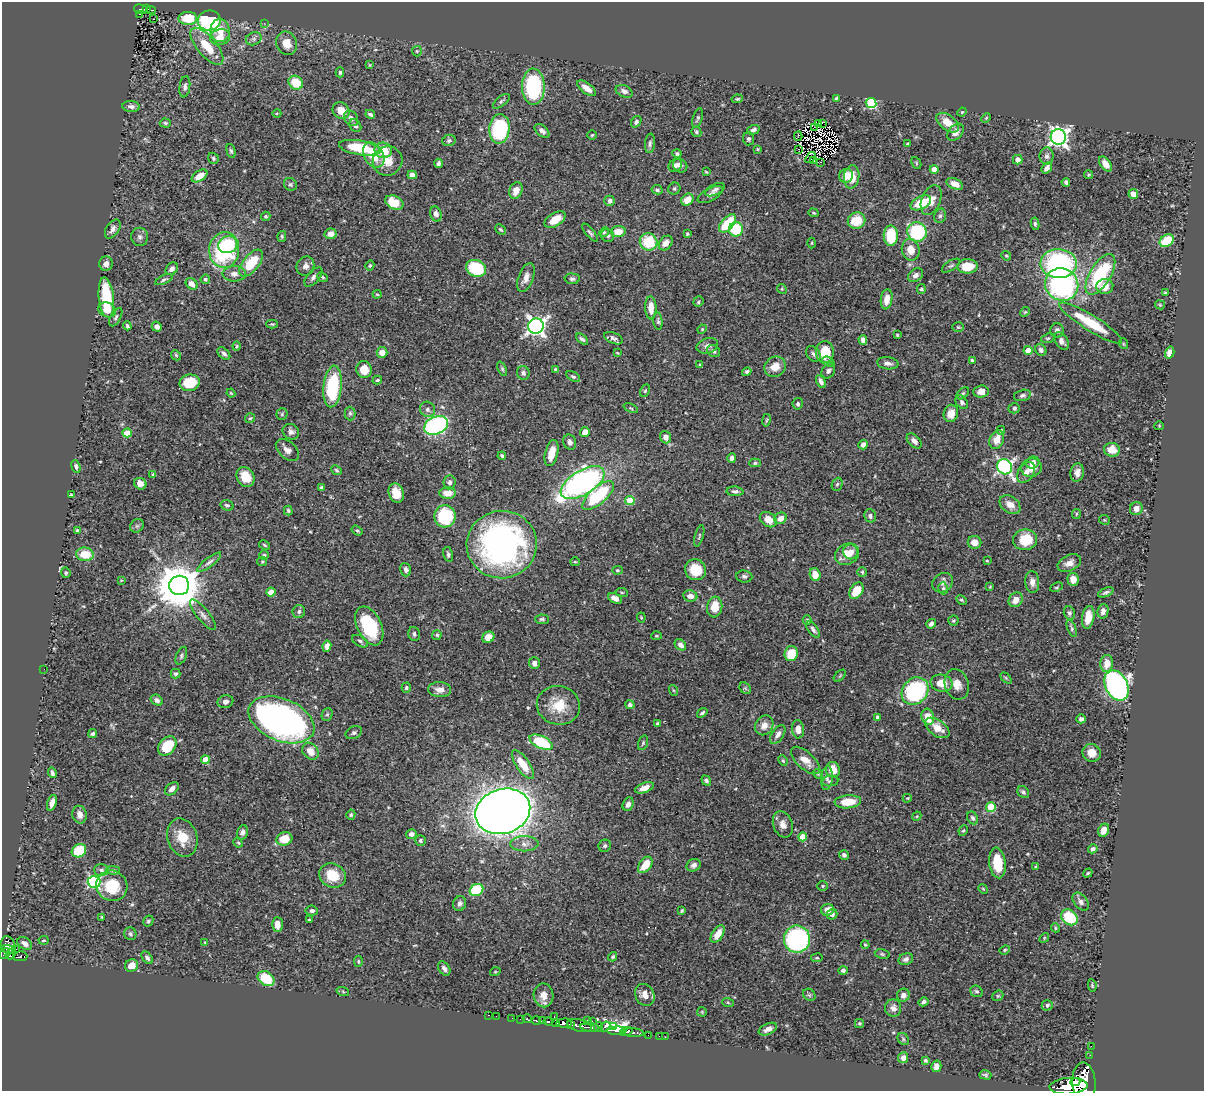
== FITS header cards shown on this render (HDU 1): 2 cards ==
NAXIS1  =                 1202
NAXIS2  =                 1089

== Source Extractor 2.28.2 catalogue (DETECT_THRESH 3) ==
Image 1202 x 1089 px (HDU 1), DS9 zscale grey, 1 PNG px = 1 image px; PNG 1206 x 1093 px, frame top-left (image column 1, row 1089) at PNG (2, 2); each listed source drawn as its Kron ellipse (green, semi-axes under 4 px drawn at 4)
Background 0.719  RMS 0.019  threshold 0.0557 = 3 sigma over >= 5 px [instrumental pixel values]
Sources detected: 521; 1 with non-positive FLUX_AUTO (blend fragments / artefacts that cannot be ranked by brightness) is neither listed nor drawn; of the other 520, the 500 brightest by FLUX_AUTO listed and drawn (20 fainter detections omitted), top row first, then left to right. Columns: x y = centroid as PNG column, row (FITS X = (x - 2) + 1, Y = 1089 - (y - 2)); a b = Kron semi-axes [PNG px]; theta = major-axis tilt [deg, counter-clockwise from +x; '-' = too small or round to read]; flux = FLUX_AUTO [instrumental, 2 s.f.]
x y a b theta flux
141 9 7 4 -14 56
147 9 3 2 - 35
151 10 5 2 - 18
140 14 4 2 - 15
188 18 9 6 1 30
153 19 3 2 - 1.2
209 20 11 10 - 140
264 23 3 3 - 1.9
220 30 11 9 -82 16
220 37 10 7 16 14
254 39 8 6 21 3.9
287 43 12 10 -67 17
207 46 23 9 -50 31
417 51 5 5 - 1.7
370 65 4 3 - 1.3
340 72 5 4 - 2.1
296 83 8 6 -38 34
185 87 11 5 82 3.9
533 87 18 11 90 110
587 88 11 5 -37 11
624 91 9 5 -24 6
837 98 4 4 - 3.9
737 99 5 3 - 1.8
501 101 10 4 38 3.2
871 103 5 5 - 110
131 106 8 5 -6 5.3
341 111 9 7 -40 15
962 112 5 4 - 1.3
277 113 4 3 - 1.1
370 114 5 3 - 2.9
351 118 8 6 -55 6.2
698 118 10 4 72 2.8
986 118 5 3 - 1.4
636 122 6 4 54 3.2
165 123 5 4 - 2.1
819 123 2 2 - 1.5
822 123 3 2 - 350
948 123 13 7 -37 18
355 126 7 5 -53 3.4
814 127 4 2 - 1.3
499 129 15 10 86 120
753 130 6 4 17 3.8
542 131 9 5 -41 5.1
696 132 5 4 - 2.6
955 132 10 6 48 9.2
592 135 5 4 - 1.5
798 136 4 2 - 1.9
1058 137 8 7 - 540
748 139 6 5 - 2.8
449 140 7 5 13 2.7
650 143 10 5 85 3.2
907 144 3 3 - 1.6
360 148 21 7 -9 50
757 149 3 2 - 1.2
799 149 3 2 - 2.2
383 150 9 7 -14 24
231 151 7 4 -74 2.2
677 154 4 4 - 2.3
374 155 13 9 -59 30
1047 156 8 7 - 4.2
213 158 6 5 - 2.2
810 158 6 2 53 2
1018 160 5 4 - 9.5
388 161 15 14 - 16
813 161 3 2 - 1.8
820 162 3 2 - 2.1
438 163 4 3 - 3.6
916 163 6 4 -63 1.6
1105 164 8 5 -55 11
675 165 7 6 - 3.9
680 166 7 6 - 4.8
1047 168 6 4 51 5
934 169 4 4 - 14
706 172 4 2 - 1.1
412 175 5 4 - 8.1
1088 175 5 4 - 1.7
200 176 9 5 33 14
846 176 7 6 - 17
852 177 11 7 83 21
1066 182 4 4 - 2.8
290 184 7 6 - 2.5
955 184 9 5 -24 12
674 189 6 5 - 2.6
657 190 5 4 - 3
715 190 10 5 26 4
516 191 8 6 67 12
710 194 14 6 28 4.9
1133 194 5 4 - 10
687 200 7 5 38 17
931 200 16 9 68 15
610 201 5 5 - 3.6
394 203 9 6 -25 29
921 203 11 6 27 42
813 213 5 4 - 1.6
436 214 8 5 -72 6.1
266 216 5 4 - 2.1
940 216 7 5 72 3.1
555 220 11 6 32 22
857 220 9 8 - 31
728 223 11 6 48 54
1035 224 6 4 -82 2.4
113 229 10 6 57 5.6
500 229 6 4 -43 1.8
736 229 7 7 - 47
618 231 7 5 7 17
604 232 5 4 - 1.6
917 232 10 9 - 120
590 233 11 4 -50 2.9
331 234 6 5 - 8.9
687 234 3 3 - 1.8
282 236 5 4 - 1.9
608 236 7 6 - 3
891 236 10 7 -89 49
140 237 9 8 - 4.6
1167 241 7 5 34 43
649 242 9 8 - 45
666 243 8 6 51 10
812 243 5 3 - 1.4
228 245 9 8 - 48
224 250 18 15 83 130
911 250 11 9 -77 15
1006 256 5 4 - 1.8
251 263 16 8 51 39
1059 263 18 14 -2 190
106 264 7 6 - 5.7
370 265 5 4 - 1.8
305 266 10 8 66 6.7
951 266 10 5 33 2.7
967 266 10 7 2 26
476 268 10 8 -21 79
172 269 7 5 49 5
234 274 12 7 -1 7.5
1100 274 23 10 58 100
916 275 8 6 35 5
313 277 12 6 48 5.1
323 277 6 4 -40 2
526 278 15 7 69 10
205 279 5 4 - 2.8
572 279 7 5 -2 3.1
164 280 9 3 25 2.2
192 284 7 5 -44 8.7
1062 285 17 16 - 250
1105 287 8 7 - 16
782 289 5 4 - 1.5
921 289 5 3 - 2
1165 292 4 2 - 1.1
377 294 4 4 - 1.4
106 298 20 7 -84 60
887 299 10 5 82 11
698 302 5 5 - 2.2
1160 305 5 4 - 1.4
651 308 11 5 -88 16
107 310 9 7 -27 12
1025 312 5 4 - 1.5
116 317 10 5 61 3.4
658 321 9 4 -83 2.6
1091 323 37 7 -32 55
272 324 6 4 -1 1.7
127 326 4 3 - 2.3
536 326 8 7 - 520
157 327 5 4 - 5.5
958 327 6 4 -2 1.6
702 329 5 4 - 1.4
1057 331 7 6 - 4.5
897 335 3 3 - 1.4
613 338 10 5 -23 4
1048 338 7 4 17 2
582 339 7 4 -40 3
863 340 5 4 - 5.3
1061 341 9 6 -59 5.7
1124 344 5 3 - 1.1
237 346 4 4 - 1.6
707 346 11 7 16 6.3
1028 350 4 4 - 17
1041 350 6 5 - 3.7
714 351 7 5 -30 4
382 352 5 5 - 11
825 352 11 9 90 32
224 353 7 5 -42 4.4
617 353 4 3 - 1.1
1170 353 6 4 74 8.6
813 354 8 6 -49 3.8
176 355 5 4 - 1.8
972 360 4 3 - 1.7
828 362 6 4 -25 3.7
888 363 11 6 -7 5.1
700 365 3 2 - 1.2
775 367 11 9 33 17
364 369 8 7 - 20
502 369 8 4 -66 2.3
555 369 3 3 - 1.4
828 371 8 6 55 3.7
747 372 5 4 - 2.9
523 373 7 6 - 3.7
573 377 7 4 -30 2.3
377 380 5 3 - 1.9
821 381 7 4 -64 4.5
190 383 10 8 11 39
333 386 21 9 84 95
645 391 7 4 63 1.8
981 392 7 6 - 7.7
231 393 4 3 - 1.3
963 393 7 4 40 2.2
1022 395 8 5 13 3.4
962 402 7 5 -53 3.7
798 404 6 5 - 3.3
631 408 7 3 -23 1.7
1014 408 6 5 - 2.6
428 409 8 7 - 4.4
350 413 7 5 -90 2.7
951 413 9 7 76 13
282 414 6 5 - 2.1
250 418 5 5 - 2
766 420 6 3 80 1.5
436 425 12 8 23 210
1159 426 5 4 - 1.2
1001 430 4 3 - 1.6
291 432 8 7 - 5.4
585 432 5 5 - 10
127 433 4 4 - 31
666 437 6 5 - 7.3
997 439 9 7 66 14
914 441 9 5 -45 5.8
570 442 7 6 - 5.2
863 445 5 4 - 7.9
287 450 13 8 -41 9.8
1112 450 8 7 - 18
552 453 13 6 76 20
502 456 4 3 - 2.1
732 458 4 4 - 3.6
755 463 5 4 - 2.1
1032 463 7 6 - 7.2
76 466 6 4 -70 3
1005 467 8 7 - 340
1031 468 10 9 - 12
337 470 5 4 - 1.8
1026 472 11 7 56 8.3
1077 473 9 6 80 7.1
153 474 4 3 - 2
246 477 10 8 -59 21
449 482 7 6 - 4.1
583 483 24 12 31 420
140 484 6 5 - 9
837 484 7 5 67 2.3
321 487 4 3 - 1.9
735 491 8 4 -3 3.6
396 493 10 7 -72 17
448 493 8 6 -1 14
71 495 3 3 - 1.6
598 495 19 8 42 93
630 501 4 4 - 34
227 505 6 5 - 2.9
1010 505 11 8 -36 12
1136 509 7 6 - 9.4
288 511 5 4 - 1.8
1076 514 5 4 - 1.6
445 516 11 10 - 100
870 516 7 5 -67 3.4
780 518 6 5 - 8.8
768 520 9 7 -36 14
1104 520 5 5 - 1.4
137 526 7 6 - 2.8
77 530 4 3 - 1.7
357 531 6 4 -36 1.9
699 536 11 4 74 2.2
1025 540 12 10 9 38
974 542 7 6 - 9.1
502 544 35 34 - 400
265 545 6 4 -29 1.7
850 552 7 7 - 12
85 554 9 6 -5 27
448 554 7 4 -77 3
847 554 12 10 30 19
264 555 4 4 - 1.8
987 561 4 3 - 1.3
209 562 15 4 38 4.7
262 562 5 4 - 1.5
575 562 5 4 - 1.4
1069 563 12 7 25 9.7
406 570 7 5 -74 4.3
617 570 5 4 - 1.6
695 570 11 10 - 29
862 572 5 5 - 1.7
66 573 5 4 - 2.2
815 575 6 5 - 16
744 576 8 6 -6 3.8
1073 579 6 5 - 9.6
121 580 4 3 - 1.1
1032 582 11 7 -86 7.7
943 583 11 9 34 5.9
179 585 10 9 - 5000
990 587 4 3 - 1.2
1056 587 6 3 26 1.5
943 588 6 5 - 2.5
856 591 9 6 58 25
271 592 4 4 - 21
622 592 6 3 -8 1.5
1106 592 8 4 23 3
690 596 7 5 -9 7.3
615 598 7 5 -24 7.9
961 600 6 4 -27 1.9
1016 600 8 6 50 10
715 607 10 7 83 22
1103 611 7 5 79 5.8
299 612 6 6 - 3.4
1069 613 7 5 -75 3
203 615 19 6 -50 6.7
641 617 5 3 - 1.2
1088 617 11 6 81 15
542 619 7 5 -4 2.4
807 620 5 3 - 2
953 621 5 5 - 1.9
931 624 5 4 - 4.7
369 626 21 12 -65 79
1072 628 9 4 -69 2.6
813 630 9 5 -55 3.7
414 634 7 5 -75 3.4
437 635 5 4 - 1.9
657 636 5 4 - 1.4
488 637 6 5 - 15
360 641 9 5 -30 3
680 645 6 5 - 5.6
327 646 6 4 81 7.3
791 654 7 6 - 28
181 656 9 5 67 2.9
534 663 6 5 - 6.5
1107 663 8 6 83 16
44 669 2 2 - 30
176 674 5 4 - 2.6
840 676 7 3 45 1.4
1006 678 6 4 -45 1.4
942 683 11 8 -11 19
957 684 15 11 -72 13
1116 685 16 11 -64 490
406 688 5 4 - 2.3
745 688 6 5 - 2
440 690 11 7 -3 9.9
673 690 5 3 - 1.2
915 691 15 12 46 140
157 700 6 5 - 4.6
225 702 8 6 15 5
558 705 22 19 -13 34
630 705 5 4 - 3.3
702 713 6 3 38 2.6
327 714 6 5 - 2.2
877 717 4 3 - 2.4
928 717 8 6 -74 21
1081 719 4 4 - 4.4
281 720 34 21 -23 560
657 724 4 3 - 2.9
764 725 10 8 56 12
937 728 14 7 -35 15
798 729 9 6 -84 11
354 733 9 6 24 3.4
93 734 4 4 - 2.9
778 734 10 6 56 6
541 742 12 6 -26 66
643 743 7 5 71 2.2
167 746 11 8 48 47
310 751 9 7 -50 16
1092 753 9 9 - 12
205 760 4 4 - 26
805 760 18 8 -42 15
783 761 5 3 - 1.4
523 765 17 6 -56 23
833 770 8 7 - 16
52 773 5 3 - 3
818 774 5 4 - 1.8
827 778 12 6 85 4.9
706 780 5 4 - 2.9
830 781 8 5 8 2.6
644 788 10 5 21 9.3
172 789 8 5 40 6.6
1023 792 6 5 - 3.1
907 798 5 3 - 1.5
848 802 13 6 5 26
52 803 8 4 73 7.2
628 804 7 5 66 5.3
991 807 5 5 - 57
503 811 28 22 18 2600
80 815 9 7 -78 9.6
351 815 5 4 - 2
917 816 5 3 - 1.3
973 818 7 5 -62 2.7
783 824 13 9 -70 9
963 830 5 4 - 1.6
1104 830 7 5 65 9.8
242 832 7 5 74 4.5
411 834 5 5 - 4.8
803 837 4 4 - 20
182 838 19 14 -73 28
284 839 8 6 19 28
420 840 5 5 - 2.5
238 843 5 4 - 1.5
524 844 14 7 1 8.4
605 846 6 6 - 3.1
1093 849 5 4 - 3.5
79 851 7 6 - 48
844 855 5 5 - 2.9
997 863 15 8 -84 35
645 865 9 6 53 22
694 865 7 6 - 5.2
1036 867 4 3 - 1.7
101 870 7 6 - 3.5
113 870 6 4 -2 2.4
1088 873 5 3 - 1.5
332 875 14 12 -28 28
94 882 6 6 - 160
112 886 16 15 - 48
822 886 5 4 - 1.7
983 889 5 4 - 1.4
477 890 7 5 30 75
1081 902 10 6 -52 5.6
460 904 7 6 - 4.1
828 910 6 6 - 10
312 911 6 5 - 3.7
682 911 4 3 - 1.7
832 914 5 5 - 4.4
102 917 4 4 - 1.3
1069 917 9 7 -40 58
309 920 4 3 - 1.3
148 921 6 5 - 2.4
277 924 7 5 -89 11
1055 928 5 4 - 1.7
130 934 6 6 - 2.6
718 934 10 5 57 14
1044 938 5 4 - 1.5
797 939 13 13 - 220
44 940 5 3 - 1.6
205 942 4 3 - 1.2
25 943 8 5 -33 7.3
8 945 9 7 -73 250
865 945 4 3 - 1.4
8 949 8 3 -12 140
16 949 3 3 - 22
1005 950 5 4 - 1.7
5 953 6 4 44 220
11 954 5 4 - 190
882 954 7 5 -11 2
20 956 7 5 0 140
613 957 5 4 - 1.8
147 958 7 4 -53 3.5
817 958 6 3 7 1.4
906 959 7 5 20 3.9
358 961 5 4 - 1.6
131 965 7 6 - 13
444 969 8 5 -55 4.5
843 970 5 4 - 2.9
495 972 5 3 - 1.1
266 979 9 6 -35 42
1092 985 6 3 -81 1.7
976 991 6 5 - 2.8
343 992 6 4 -20 1.6
543 995 12 10 -87 12
645 995 11 9 -62 11
809 995 7 5 -45 2.1
903 995 6 6 - 6.4
998 996 6 5 - 1.9
923 1002 5 4 - 3.5
728 1003 6 4 -20 1.4
1047 1005 5 5 - 2.7
893 1008 8 8 - 7.3
702 1012 5 4 - 1.3
488 1015 3 2 - 6.3
496 1016 2 2 - 3.4
554 1016 3 2 - 17
512 1018 2 2 - 3.6
520 1019 2 2 - 7.4
527 1019 4 3 - 75
587 1020 2 2 - 5.9
536 1021 5 3 - 190
543 1021 3 3 - 110
592 1021 2 2 - 11
548 1022 5 3 - 170
555 1023 3 3 - 110
564 1023 7 4 3 490
859 1023 4 4 - 1.9
570 1025 4 2 - 150
580 1026 13 6 -14 320
605 1026 5 3 - 86
614 1026 3 3 - 81
590 1027 9 3 -5 190
598 1027 5 4 - 200
768 1029 10 5 25 7.8
617 1031 9 4 2 1600
626 1031 6 3 18 200
633 1033 11 3 -4 430
648 1035 2 2 - 5.9
659 1036 2 2 - 10
665 1037 2 2 - 8.3
903 1039 6 5 - 2.1
1091 1046 2 2 - 6.3
1090 1055 2 2 - 4.3
903 1058 5 5 - 6.3
925 1060 4 3 - 2.2
936 1066 6 5 - 5.2
985 1075 6 4 -16 2.2
1075 1082 5 4 - 450
1084 1083 20 11 -86 2700
1069 1086 19 8 3 2300
At the frame edge (FLAGS 8, measured only in part): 1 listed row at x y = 1084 1083
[20 fainter detections neither listed nor drawn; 1 non-positive-flux detection neither listed nor drawn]